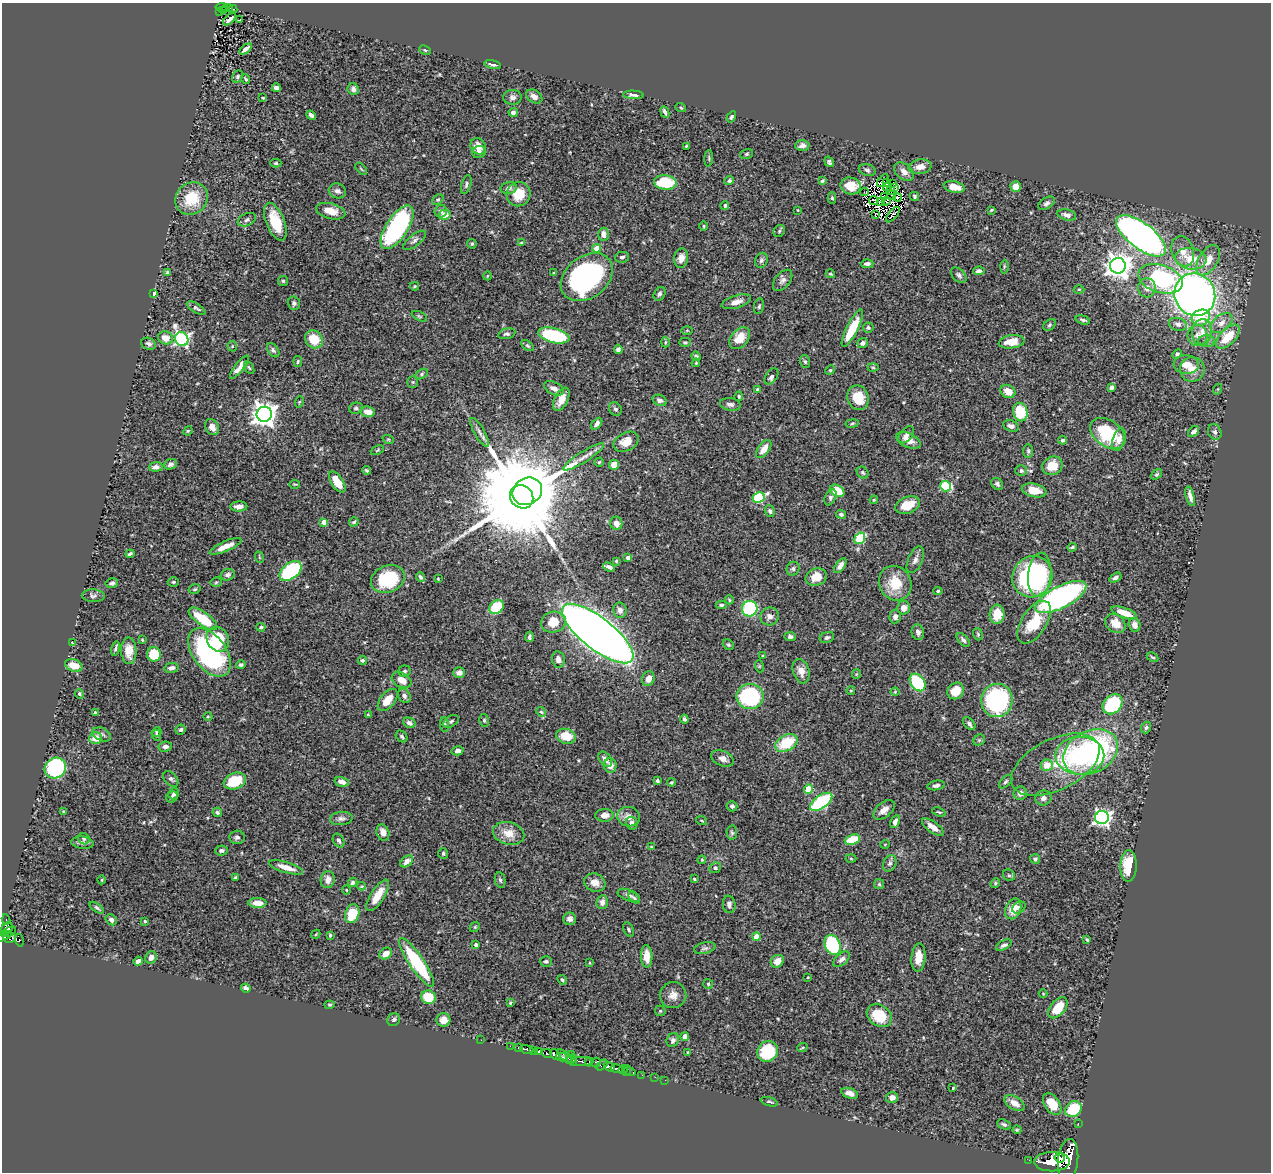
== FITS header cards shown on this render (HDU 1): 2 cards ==
NAXIS1  =                 1269
NAXIS2  =                 1170

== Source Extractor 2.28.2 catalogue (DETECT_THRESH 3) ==
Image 1269 x 1170 px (HDU 1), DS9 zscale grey, 1 PNG px = 1 image px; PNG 1273 x 1174 px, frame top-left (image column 1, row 1170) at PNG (2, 3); each listed source drawn as its Kron ellipse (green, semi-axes under 4 px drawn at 4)
Background 0.71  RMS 0.025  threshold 0.0758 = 3 sigma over >= 5 px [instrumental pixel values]
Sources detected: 491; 7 with non-positive FLUX_AUTO (blend fragments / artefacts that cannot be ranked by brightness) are neither listed nor drawn; the other 484 listed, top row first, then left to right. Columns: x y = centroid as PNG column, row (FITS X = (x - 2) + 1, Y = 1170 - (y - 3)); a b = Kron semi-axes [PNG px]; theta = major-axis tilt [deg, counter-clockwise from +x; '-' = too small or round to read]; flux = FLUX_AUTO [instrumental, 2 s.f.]
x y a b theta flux
222 7 6 3 6 61
228 8 5 2 - 47
233 9 4 2 - 19
223 10 4 2 - 16
219 12 3 2 - 12
229 19 8 3 41 5.6
240 20 3 2 - 2.2
246 49 7 3 36 6.5
425 50 6 4 -24 2.3
493 64 8 4 -13 5.4
238 77 6 5 - 3.1
245 79 5 3 - 2.1
276 88 4 4 - 7.8
353 89 6 5 - 4.7
633 95 10 4 -3 6.1
534 96 9 6 -33 9.4
513 97 9 7 -2 6.6
263 98 3 3 - 2
681 108 5 3 - 1.6
513 112 4 4 - 5.4
665 112 6 3 -66 4.3
311 115 5 3 - 5.1
731 117 6 4 58 2.8
478 146 8 7 - 18
686 146 3 3 - 1.7
802 146 7 5 4 6.7
479 152 7 6 - 7.6
747 154 6 5 - 3
709 158 8 3 86 2.1
829 162 5 4 - 3.6
276 163 5 4 - 3.1
920 167 11 7 9 12
361 169 7 2 -45 1.8
867 170 8 5 -16 4.1
904 172 11 7 -40 10
729 181 5 4 - 3.9
822 181 4 3 - 2.3
883 181 7 2 50 1
665 182 11 7 -6 63
887 183 3 2 - 1.2
893 183 3 2 - 2.1
466 184 10 4 74 4
851 186 10 8 -14 25
887 187 4 2 - 2.5
894 187 3 2 - 1.9
954 187 11 5 -12 17
1016 187 5 5 - 21
509 188 8 6 13 5.4
891 190 3 2 - 1.3
337 191 9 7 -18 6.7
864 192 4 2 - 2.2
519 194 12 12 - 36
892 195 4 2 - 0.72
885 196 3 2 - 0.94
915 196 5 4 - 2.9
898 197 4 2 - 1.5
191 198 17 15 45 54
832 198 6 4 89 2.5
438 199 6 4 46 2.6
874 201 5 2 - 0.38
881 201 4 2 - 0.37
886 201 4 3 - 0.42
1047 203 9 5 32 5.4
725 205 4 4 - 3.3
798 210 3 2 - 1.1
991 210 4 3 - 1.5
331 211 15 7 -14 21
441 211 6 6 - 4.8
445 215 6 5 - 19
875 215 4 2 - 2.4
893 215 9 2 49 1.4
1067 215 9 5 -13 7.7
247 220 9 6 25 5
275 222 20 9 -68 47
704 226 5 3 - 1.8
397 227 25 11 57 340
779 231 6 5 - 2.8
603 234 7 5 -88 10
1141 236 30 12 -37 1100
414 240 14 5 38 5.9
521 243 4 3 - 1.6
472 244 5 4 - 2.7
597 248 4 4 - 36
1183 251 15 11 -73 21
622 257 7 5 10 4.6
681 258 10 7 79 13
1191 259 15 10 -7 35
761 260 7 6 - 4.7
1208 260 17 9 58 24
867 264 6 4 1 5.4
1118 266 8 7 - 1700
1004 267 7 3 89 1.9
979 271 6 4 4 5.7
167 272 4 3 - 2.3
554 273 4 3 - 2.4
830 274 5 3 - 1.5
959 275 9 6 -44 4.9
487 276 4 3 - 1.2
587 277 29 20 38 390
1160 279 23 13 -17 220
783 280 12 7 50 6.7
283 281 5 5 - 2.6
415 286 4 3 - 2.3
1147 288 9 9 - 11
1079 289 5 3 - 1.6
154 293 4 3 - 3.9
659 294 7 5 58 4.4
1195 295 21 20 - 1200
736 302 15 6 17 12
294 303 7 6 - 4.2
759 306 8 5 78 3
196 308 10 4 -31 4.4
419 316 8 4 -26 2.2
1201 318 9 7 27 36
1083 320 7 4 -16 3.4
1222 323 12 8 38 12
1178 324 9 6 -15 6.7
1049 325 7 5 41 3.3
868 327 5 5 - 3.5
852 328 21 5 63 56
687 330 5 3 - 1.5
1202 332 13 10 81 17
507 334 9 5 14 4
554 335 16 7 -14 130
1198 336 10 10 - 11
1228 337 15 8 45 42
166 338 7 6 - 18
740 338 12 8 49 29
182 339 7 6 - 390
314 339 9 8 - 39
1207 341 8 6 0 5.2
665 342 5 3 - 2
685 342 6 4 0 2.3
1012 342 13 6 7 23
862 343 5 4 - 5.7
149 344 7 6 - 5.3
232 346 5 5 - 2.2
527 346 7 4 -38 2.5
618 349 5 4 - 5.3
273 350 8 5 -55 3.9
1177 354 5 4 - 3.5
696 356 5 4 - 3.5
298 361 5 3 - 2
805 362 6 5 - 2.7
696 363 4 3 - 1.9
1186 364 12 9 -4 17
239 367 14 4 53 13
249 368 7 4 -61 2.5
873 368 5 3 - 2.1
1192 369 12 12 - 20
830 370 5 4 - 2.2
421 374 7 4 29 3.3
771 377 9 5 55 6
413 382 5 5 - 2.5
554 388 10 6 -26 9
1111 388 4 4 - 6
758 389 4 3 - 4.2
1218 389 5 3 - 1.3
1008 391 8 6 -29 19
739 396 5 4 - 2.8
858 398 12 10 -70 35
561 399 12 6 64 17
660 400 7 5 -24 5.8
299 402 6 3 71 1.6
730 404 10 6 -10 6.1
356 408 7 5 13 3.6
615 409 7 6 - 4.4
368 412 7 5 -7 18
1020 412 9 7 -78 72
264 414 7 7 - 1600
852 423 7 3 9 2.2
597 424 7 4 50 5.5
1011 426 8 5 -19 6.8
212 427 8 6 -57 11
188 431 5 4 - 1.7
479 432 16 5 -60 8
1193 432 6 4 43 7.4
1215 432 8 6 -65 4.7
1108 433 19 13 -35 86
906 435 10 6 48 6.6
388 439 6 3 -18 1.6
1119 439 12 6 72 9.2
908 440 13 7 -25 16
1063 440 4 4 - 3.3
626 442 13 9 28 25
764 449 10 5 53 19
377 450 7 3 26 2
1028 451 7 5 -89 3.2
584 457 24 5 32 13
599 462 4 4 - 2.3
170 464 6 5 - 5.4
614 465 5 5 - 21
1052 466 10 9 - 29
156 467 7 5 5 7.3
367 470 4 3 - 2.7
1021 471 6 5 - 3.7
863 473 6 5 - 3
1156 474 6 4 37 2.6
337 482 12 6 -56 25
295 484 5 3 - 1.4
997 484 6 5 - 4
946 486 5 5 - 98
1034 490 12 6 -12 29
527 491 15 13 31 4400
837 491 7 5 -33 46
1190 496 10 3 -76 7.9
522 497 12 11 - 48000
830 497 8 5 63 4.7
759 498 6 5 - 110
874 500 4 3 - 1.7
908 505 13 8 20 34
239 507 8 5 3 9.8
770 511 6 5 - 3.9
841 514 5 4 - 3.7
324 522 4 4 - 14
354 522 5 3 - 2.7
616 523 7 6 - 9.5
860 538 6 5 - 75
225 546 17 5 24 20
1072 547 5 3 - 2.4
130 554 4 3 - 3.2
259 557 6 3 -71 1.9
628 557 4 3 - 7.6
915 560 14 7 66 7.8
616 561 4 3 - 1.8
840 566 8 4 55 8.4
609 567 6 3 -23 5.9
793 569 7 6 - 4.2
291 571 12 7 38 180
228 575 7 5 17 6
1040 575 22 11 85 170
421 577 5 3 - 3.6
816 577 11 8 18 24
1032 577 21 19 55 260
1115 578 6 4 35 5.3
388 579 17 13 23 95
438 579 3 2 - 1.5
173 582 5 4 - 2.6
216 582 5 5 - 2.5
112 583 6 5 - 3.7
895 583 18 15 -60 43
195 589 6 4 15 2.8
938 591 4 4 - 2.2
93 596 11 6 -2 5
1061 597 28 11 27 430
729 600 4 3 - 2
721 605 5 4 - 3.3
496 607 8 6 43 72
904 608 6 6 - 11
750 609 8 7 - 160
620 610 8 6 -77 8.5
1124 613 13 5 -20 22
997 614 9 7 85 29
769 616 9 9 - 8.7
895 616 7 5 86 6.4
203 619 17 6 -36 65
553 622 12 10 13 28
1034 622 24 12 57 52
1115 623 11 8 -36 20
1135 625 7 5 -74 10
261 627 4 4 - 3.2
918 632 8 6 -74 6.2
598 633 44 16 -38 2700
978 634 6 4 -71 2.4
529 637 5 4 - 3.6
790 637 6 4 -1 4.6
827 637 7 5 21 4.1
218 639 13 10 -59 62
142 640 4 3 - 1.6
963 640 8 4 -49 4.8
72 643 3 2 - 1.2
728 645 6 5 - 2.6
115 648 7 3 77 3.1
129 651 13 7 -88 20
209 652 28 16 -53 300
154 654 7 7 - 47
763 656 3 3 - 1.5
1152 657 6 3 -26 2.3
558 659 8 6 -81 9.5
362 660 5 4 - 4.1
74 665 9 6 -21 25
241 665 5 4 - 3.2
759 666 6 4 -72 1.8
171 668 7 4 9 6.4
404 671 6 5 - 3.8
801 671 12 8 -73 14
459 673 6 5 - 8.6
856 674 5 4 - 1.7
648 679 7 6 - 11
401 680 10 7 -29 16
918 683 9 7 -54 110
851 690 4 3 - 1.3
956 691 9 7 42 22
895 692 4 4 - 1.7
80 694 5 4 - 2.7
404 696 7 6 - 5.4
750 696 13 12 - 180
388 700 13 7 51 24
997 700 17 15 80 230
1113 704 11 8 46 130
95 712 3 2 - 1.8
541 712 5 4 - 2.6
368 715 4 3 - 1.7
208 716 4 3 - 1.5
684 719 4 3 - 3.8
484 720 6 5 - 2.9
451 721 8 5 31 4.3
409 723 6 5 - 5.6
969 724 8 5 -48 4.6
445 725 7 4 -86 2.8
1146 727 6 5 - 3.4
181 730 5 5 - 3.3
157 732 5 4 - 2.7
102 734 10 6 -24 5.9
157 735 5 4 - 2.7
402 736 7 5 -46 3.4
566 736 10 7 -15 34
96 738 6 6 - 20
979 740 6 5 - 3
786 743 12 8 29 63
165 747 7 5 8 7
458 751 6 4 15 5.7
1091 752 29 21 28 370
1080 756 24 19 1 190
722 758 12 7 -22 11
605 759 8 5 -52 9.8
610 765 7 6 - 12
1047 765 6 6 - 22
1055 765 48 25 26 81
55 768 11 10 - 150
171 779 9 6 -47 4.5
235 781 11 8 21 58
657 781 4 3 - 3.5
342 782 7 4 -13 11
671 782 4 4 - 2
1006 782 8 5 45 3.3
936 785 9 4 10 5
808 789 4 4 - 44
1020 793 7 6 - 8.7
174 794 6 5 - 3.6
172 797 6 5 - 3.9
1043 798 8 7 - 8.8
821 802 13 6 35 160
732 806 5 5 - 3.8
884 810 12 7 40 11
63 811 4 3 - 1.6
217 812 5 4 - 2.9
939 812 7 3 -18 2.2
604 815 9 6 3 12
629 817 11 9 -13 12
341 818 11 6 5 6.3
1102 818 7 6 - 510
702 821 6 2 -19 1.5
895 821 7 4 61 6.7
632 823 6 5 - 6.1
933 827 13 5 -35 15
383 833 8 6 -71 13
509 833 16 11 -14 22
732 833 7 5 -87 3.2
237 837 7 6 - 5.1
84 839 6 5 - 2.4
852 839 8 5 20 38
339 841 7 5 -59 4.2
82 843 11 6 -7 6.2
885 844 5 3 - 1.2
651 847 3 3 - 1.9
221 850 6 5 - 5.2
443 853 5 5 - 3
851 858 5 3 - 1.8
1035 859 5 5 - 4.2
702 860 4 4 - 1.8
407 861 7 5 38 9.9
890 863 8 6 68 4.6
1129 866 16 8 88 55
286 867 18 5 -17 18
715 868 6 5 - 3.7
1009 875 6 5 - 2.8
236 877 3 3 - 3.7
694 879 3 3 - 1.8
102 880 4 3 - 1.3
328 880 8 7 - 12
500 880 8 5 -79 3.5
352 882 5 4 - 4.2
595 882 11 9 -20 13
995 883 5 4 - 2.3
879 884 5 5 - 2.6
362 886 4 4 - 1.7
346 890 5 3 - 1.3
378 895 18 7 57 23
629 895 11 5 -21 6
634 898 7 4 -45 3.2
602 902 7 5 78 7.6
257 903 9 5 -1 15
729 904 9 6 -81 6.3
1019 907 7 5 33 4.1
97 908 8 4 -35 3.2
1013 909 11 7 67 24
352 914 9 7 72 51
570 919 6 6 - 8
6 920 5 3 - 28
111 920 6 5 - 6.1
145 921 3 3 - 2.4
475 927 5 4 - 2.1
7 928 6 5 - 260
629 930 8 5 -64 3.1
9 932 8 3 28 270
316 934 5 3 - 1.5
330 935 3 3 - 2
3 936 8 4 24 340
756 936 4 4 - 26
9 937 6 5 - 160
19 940 6 4 -75 35
1087 940 4 3 - 2.4
476 945 4 3 - 6.4
832 945 10 7 -67 130
1004 945 8 4 27 4.6
705 948 11 5 13 5
386 954 7 5 36 14
647 956 11 5 -88 24
151 957 6 5 - 8.1
918 957 14 7 85 19
841 959 10 5 42 7.3
138 961 5 4 - 7.7
546 961 6 5 - 3.7
777 961 7 6 - 14
417 963 29 7 -56 120
590 963 3 2 - 1.2
808 977 4 2 - 1.2
562 980 5 4 - 2.8
708 984 5 5 - 2.7
246 988 5 3 - 6
1043 994 4 4 - 1.6
673 995 13 13 - 14
428 997 7 6 - 48
510 1003 4 3 - 2
330 1005 5 4 - 2.1
1058 1008 12 7 50 43
660 1011 5 5 - 2.2
879 1016 13 10 -34 50
394 1020 7 6 - 3.7
443 1020 7 7 - 15
685 1037 4 4 - 12
481 1040 2 2 - 2.8
673 1040 7 6 - 4.8
510 1046 2 2 - 7
518 1047 3 3 - 38
802 1048 5 3 - 1.6
527 1049 7 3 -13 180
534 1051 3 3 - 69
539 1051 4 3 - 220
768 1051 11 10 - 70
688 1052 3 2 - 1.2
547 1053 5 3 - 340
555 1054 6 3 -57 420
571 1054 3 2 - 88
561 1057 5 3 - 310
567 1058 12 4 -39 150
572 1059 5 3 - 110
581 1061 10 4 -1 210
589 1062 4 3 - 88
596 1063 5 4 - 160
602 1065 6 4 40 61
609 1067 6 4 -32 230
617 1069 6 4 -13 240
623 1070 5 3 - 58
627 1070 5 3 - 66
630 1072 6 3 -16 110
642 1075 2 2 - 7
655 1077 2 2 - 9.2
665 1080 2 2 - 8.4
953 1088 3 2 - 1.4
850 1093 9 5 -18 9.3
892 1097 6 5 - 11
769 1102 9 4 -16 2.9
1015 1103 11 6 -31 15
1052 1104 12 7 -56 34
1073 1109 9 7 36 65
1078 1123 2 2 - 8.1
1004 1124 7 4 -23 3.6
1017 1130 4 4 - 1.8
1059 1158 5 4 - 540
1029 1160 2 2 - 5.7
1068 1160 21 10 84 3000
1052 1162 18 9 0 2800
At the frame edge (FLAGS 8, measured only in part): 1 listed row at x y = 3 936
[7 non-positive-flux detections neither listed nor drawn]